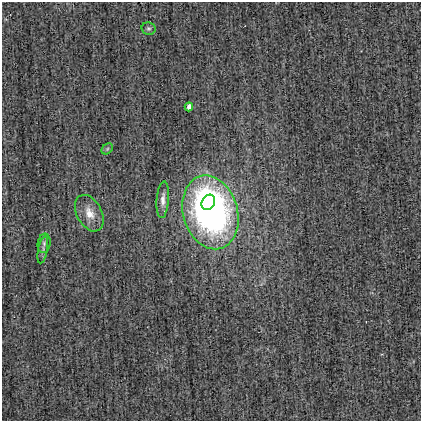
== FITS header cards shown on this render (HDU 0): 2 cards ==
NAXIS1  =                  419
NAXIS2  =                  419

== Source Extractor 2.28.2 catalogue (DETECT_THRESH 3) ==
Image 419 x 419 px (HDU 0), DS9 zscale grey, 1 PNG px = 1 image px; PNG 423 x 423 px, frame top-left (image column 1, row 419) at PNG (2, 2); each listed source drawn as its Kron ellipse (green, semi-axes under 4 px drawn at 4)
Background -0.00237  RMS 0.036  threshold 0.109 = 3 sigma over >= 5 px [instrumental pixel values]
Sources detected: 9; all 9 listed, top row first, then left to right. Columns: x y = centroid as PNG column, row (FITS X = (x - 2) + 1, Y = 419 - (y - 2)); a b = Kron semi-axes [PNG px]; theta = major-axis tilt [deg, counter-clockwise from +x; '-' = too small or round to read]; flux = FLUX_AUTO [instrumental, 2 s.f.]
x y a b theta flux
148 29 7 6 - 5.1
189 107 4 4 - 22
107 149 6 4 46 4.4
163 200 18 6 86 15
208 202 8 6 59 110
210 212 37 27 -73 980
89 213 20 12 -61 37
44 243 10 6 80 9.6
43 250 14 4 79 11